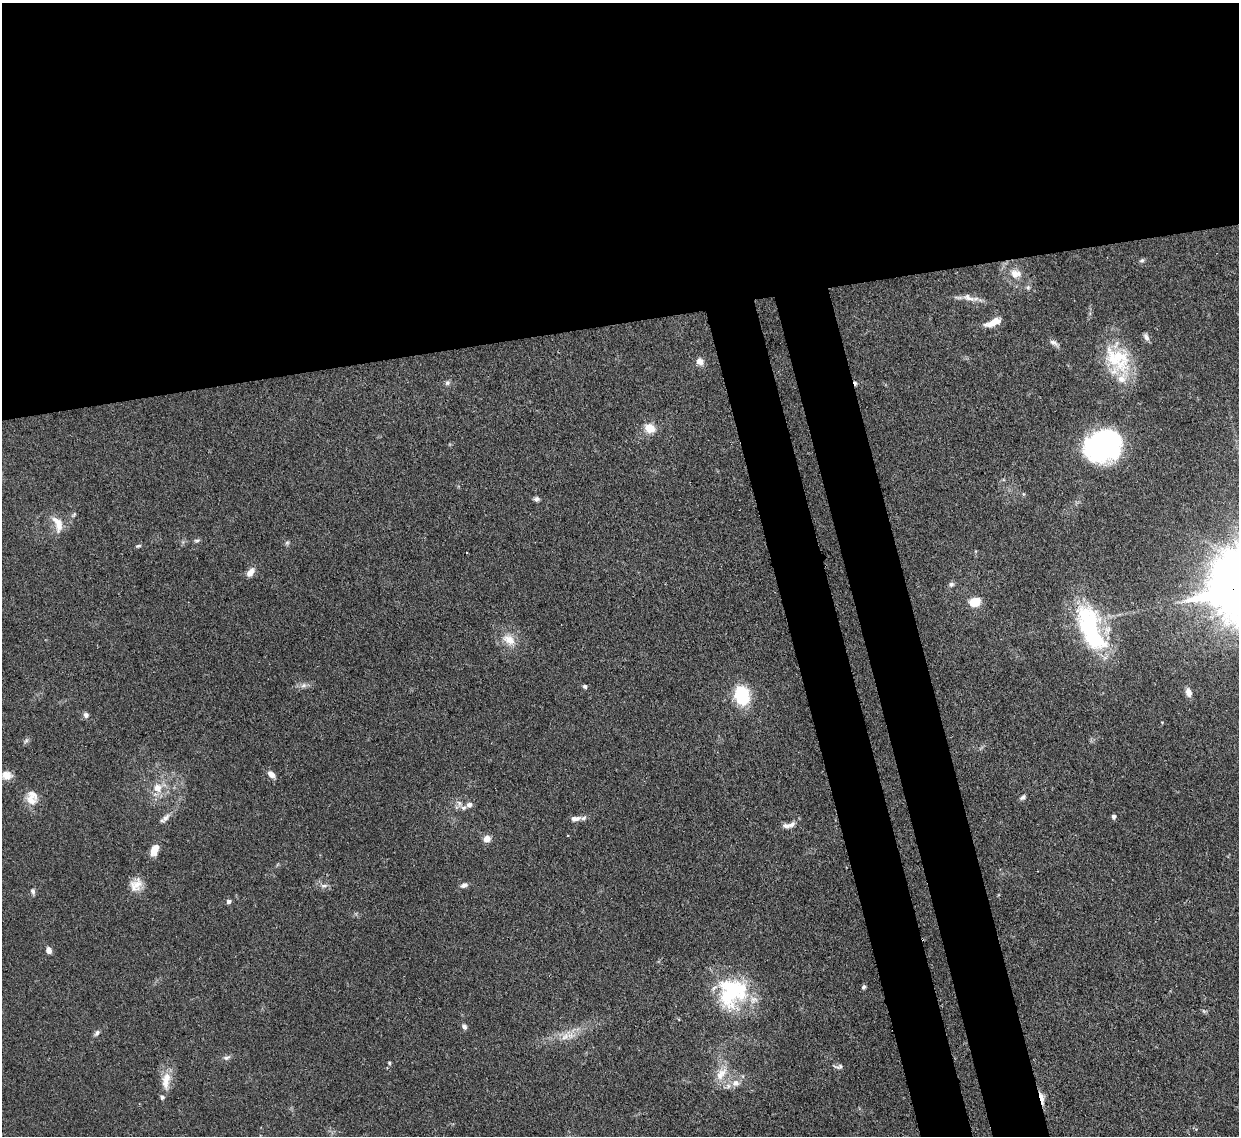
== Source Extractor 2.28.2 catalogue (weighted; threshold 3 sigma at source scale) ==
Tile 2 of 4 x 4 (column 2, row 1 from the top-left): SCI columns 1321-2557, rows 3619-4752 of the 5110 x 5091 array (HDU 1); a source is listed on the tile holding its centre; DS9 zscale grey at full resolution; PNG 1241 x 1138 px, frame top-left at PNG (2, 3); no overlay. Shown black and unused: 35% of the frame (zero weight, under 3 of 4 exposures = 9% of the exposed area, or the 3 px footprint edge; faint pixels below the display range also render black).
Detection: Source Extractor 2.28.2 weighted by HDU 2 'WHT'; one run over the whole footprint, this tile lists its part. Background 0.146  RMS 0.0052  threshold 0.0234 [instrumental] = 3 sigma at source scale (4.5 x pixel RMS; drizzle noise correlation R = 1.50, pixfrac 1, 0.05/0.05 arcsec/px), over >= 5 px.
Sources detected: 68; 1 inside a brighter object's white glare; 2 cosmic-ray / hot-pixel residue — not listed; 5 inside a brighter listed object's ellipse — not listed separately; the other 60 listed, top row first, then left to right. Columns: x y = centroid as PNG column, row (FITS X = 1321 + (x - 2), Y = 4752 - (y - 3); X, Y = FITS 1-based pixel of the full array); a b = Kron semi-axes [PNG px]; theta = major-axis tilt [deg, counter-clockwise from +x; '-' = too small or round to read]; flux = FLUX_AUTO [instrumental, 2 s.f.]
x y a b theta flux
1142 260 7 5 29 1
1015 274 15 11 -2 5.7
1028 287 6 5 - 1
968 298 22 8 -19 4.6
993 322 18 7 23 7.2
1146 337 11 5 -62 1.9
1054 343 14 6 -34 2
1118 360 42 30 -56 32
700 362 10 8 -64 3
447 383 8 7 - 1.3
650 428 13 11 -25 7
1105 444 34 28 -13 79
536 499 6 6 - 1.4
74 514 7 4 59 0.8
58 524 24 11 -70 6.8
197 540 9 4 4 0.98
287 543 6 5 - 0.9
138 546 8 4 13 0.84
250 572 13 7 51 3.7
951 584 7 6 - 1.2
975 602 9 7 16 12
1090 627 61 25 -69 62
509 640 19 13 -35 7.7
303 685 8 6 22 1.8
585 686 6 5 - 0.96
1189 693 10 6 -73 3.1
742 695 19 14 -79 25
86 715 7 6 - 1.9
26 741 8 5 55 1.2
271 774 10 6 -44 3.2
7 775 13 11 -12 4.9
157 788 13 13 - 6.8
1023 797 8 5 38 1.3
31 801 19 9 -41 5.3
459 803 8 6 -76 1.8
469 805 6 6 - 2.4
1114 816 6 4 -90 1.4
165 818 13 7 48 2.6
575 818 12 7 4 3.5
791 825 11 6 31 2.3
487 839 8 7 - 3.8
154 850 13 8 67 5.5
136 885 19 14 50 6.5
464 885 10 6 21 1.8
324 886 8 5 5 1.6
33 891 9 6 -75 1.4
228 901 5 5 - 2
49 950 7 5 -77 2.8
863 987 5 4 - 1.1
732 992 39 35 46 48
464 1027 7 6 - 1.4
97 1033 9 5 48 1.3
565 1036 14 8 45 4.2
226 1058 11 6 18 1.7
389 1063 6 3 -89 0.59
839 1066 13 6 5 1.6
721 1074 22 11 53 7.8
166 1081 26 11 82 8
736 1083 11 9 -18 3.9
1042 1098 14 4 -76 4.9
Overlapping masked pixels (flux is a lower limit): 1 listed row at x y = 1042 1098